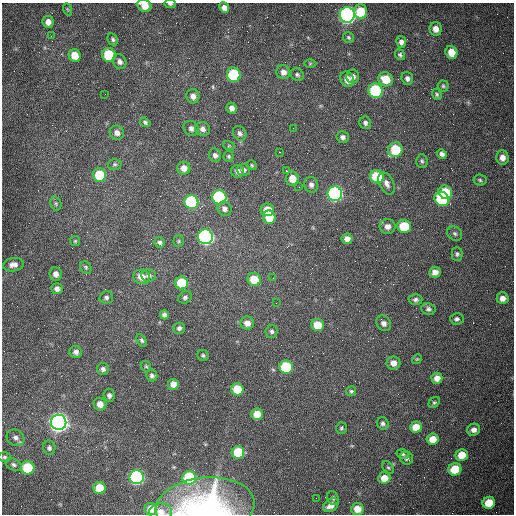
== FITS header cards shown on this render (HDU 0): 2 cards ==
NAXIS1  =                  512 /fastest changing axis
NAXIS2  =                  512 /next to fastest changing axis

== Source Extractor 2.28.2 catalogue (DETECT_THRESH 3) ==
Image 512 x 512 px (HDU 0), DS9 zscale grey, 1 PNG px = 1 image px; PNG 516 x 516 px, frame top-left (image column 1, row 512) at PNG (2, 3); each listed source drawn as its Kron ellipse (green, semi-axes under 4 px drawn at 4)
Background 1540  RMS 24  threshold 71.7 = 3 sigma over >= 5 px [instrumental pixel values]
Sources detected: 147; all 147 listed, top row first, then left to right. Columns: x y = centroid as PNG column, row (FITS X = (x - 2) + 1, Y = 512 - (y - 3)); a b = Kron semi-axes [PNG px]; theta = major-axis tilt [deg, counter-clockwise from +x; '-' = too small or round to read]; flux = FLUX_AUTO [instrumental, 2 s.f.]
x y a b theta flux
170 4 6 3 -2 2.6e+03
144 6 7 6 - 2.3e+04
224 8 5 5 - 8.1e+03
67 9 6 4 -70 1.7e+03
361 11 7 6 - 4.7e+04
347 15 8 7 - 7.3e+05
48 22 6 5 - 9.0e+03
436 29 7 6 - 1.1e+04
51 36 3 2 - 1.2e+03
348 37 5 5 - 2.6e+03
113 39 6 5 - 3.2e+03
401 42 6 5 - 5.9e+03
451 52 7 5 -71 2.3e+04
75 55 6 6 - 2.5e+04
109 55 7 6 - 9.6e+04
400 55 6 4 -51 3.4e+03
120 62 7 6 - 7.1e+03
310 64 6 4 1 1.9e+03
283 72 7 6 - 8.3e+03
234 75 7 6 - 1.3e+05
297 75 7 6 - 3.4e+03
353 76 7 6 - 6.9e+03
407 78 6 5 - 5.4e+03
347 79 8 6 -68 1.2e+04
386 79 7 7 - 3.2e+04
443 86 5 5 - 2.6e+03
375 91 7 7 - 2.0e+05
105 94 2 2 - 8.5e+02
437 94 6 4 -68 2.9e+03
193 96 7 6 - 8.8e+03
232 108 5 5 - 7.3e+03
145 122 6 4 -35 3.2e+03
365 123 6 6 - 4.5e+03
191 128 8 7 - 6.1e+03
293 128 2 2 - 7.2e+02
203 129 7 7 - 6.8e+03
117 133 7 7 - 7.9e+03
240 133 8 6 -53 5.3e+03
343 137 6 6 - 5.5e+03
229 146 6 4 -17 1.8e+03
395 150 7 7 - 6.0e+04
280 152 2 2 - 1.1e+03
442 154 5 4 - 5.1e+03
215 155 7 6 - 5.3e+03
229 156 5 5 - 2.6e+03
502 157 7 6 - 1.0e+04
422 161 7 5 -86 3.3e+03
115 164 7 5 -1 3.2e+03
252 165 5 4 - 2.2e+03
184 168 6 6 - 1.2e+04
243 170 6 6 - 4.5e+03
237 171 6 6 - 6.5e+03
286 171 3 2 - 4.3e+03
99 175 7 6 - 6.3e+04
377 177 7 6 - 8.6e+04
292 179 7 6 - 1.9e+04
480 180 6 5 - 3.0e+03
387 183 12 7 -64 8.3e+03
311 185 8 7 - 5.8e+03
299 187 3 2 - 1.1e+03
445 192 7 6 - 7.2e+04
335 194 7 7 - 4.4e+05
219 197 7 7 - 2.6e+05
442 199 8 6 -46 1.2e+05
191 202 7 7 - 2.1e+05
56 203 7 5 -70 3.0e+03
224 209 7 7 - 7.4e+03
267 210 6 6 - 2.8e+04
269 217 7 6 - 3.5e+04
387 226 8 7 - 9.2e+03
404 226 7 6 - 4.8e+04
455 234 8 6 -44 3.7e+03
205 237 7 7 - 5.4e+05
347 239 5 5 - 8.3e+03
75 241 5 5 - 2.0e+03
179 241 6 5 - 2.7e+03
160 242 6 5 - 4.0e+03
457 254 7 5 -90 3.5e+03
13 265 10 6 9 8.7e+03
86 267 6 5 - 3.0e+03
435 272 6 5 - 9.8e+03
56 274 7 6 - 8.3e+03
149 275 7 6 - 5.5e+03
141 277 8 7 - 1.4e+04
273 278 2 2 - 7.4e+02
254 279 7 6 - 3.3e+04
182 283 6 6 - 6.7e+04
57 289 6 5 - 6.1e+03
106 297 7 6 - 4.2e+03
185 297 7 5 34 4.1e+03
503 298 6 6 - 1.0e+04
415 300 7 5 2 4.4e+03
276 303 3 2 - 1.2e+03
428 309 7 6 - 4.4e+03
164 315 4 4 - 5.5e+03
457 319 6 6 - 4.1e+03
247 323 7 6 - 1.0e+04
384 323 8 7 - 6.9e+03
318 325 6 6 - 3.1e+04
179 328 5 5 - 4.4e+03
272 331 6 6 - 4.0e+03
142 340 7 4 -59 3.2e+03
76 352 6 6 - 6.0e+03
203 355 6 5 - 3.0e+03
417 359 5 4 - 1.8e+03
393 363 7 6 - 1.1e+04
146 366 6 4 -43 2.2e+03
286 367 7 6 - 1.0e+05
103 369 6 6 - 4.7e+03
152 376 6 5 - 4.3e+03
437 378 5 5 - 1.2e+04
173 384 5 5 - 1.3e+04
237 389 6 6 - 4.3e+04
351 391 5 5 - 2.6e+03
109 395 6 5 - 4.7e+03
434 402 6 4 45 2.6e+03
100 404 6 6 - 1.3e+04
257 414 6 5 - 2.4e+04
59 422 8 7 - 1.3e+06
383 423 6 6 - 4.1e+03
416 427 6 5 - 2.4e+04
341 428 6 5 - 2.6e+03
474 430 6 6 - 8.0e+03
15 438 9 7 -32 7.7e+03
433 439 6 5 - 2.0e+04
49 448 7 6 - 4.6e+03
238 452 6 6 - 6.0e+04
403 454 6 4 -19 2.5e+03
462 455 6 5 - 2.7e+04
4 457 6 4 1 2.9e+03
406 458 7 6 - 4.8e+03
14 465 8 5 -27 4.3e+03
388 467 7 4 -52 2.5e+03
28 468 7 6 - 7.7e+04
455 469 6 6 - 5.1e+04
137 477 7 7 - 4.1e+05
189 478 7 6 - 1.5e+05
384 478 6 5 - 1.9e+04
99 488 6 6 - 4.2e+04
316 498 2 2 - 3.6e+03
333 498 7 5 -61 3.4e+03
489 503 6 6 - 3.3e+04
331 505 8 6 35 1.3e+04
205 506 50 29 6 2.9e+05
151 509 6 6 - 2.8e+04
357 509 6 6 - 2.0e+04
160 512 11 8 2 1.4e+04
At the frame edge (FLAGS 8, measured only in part): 4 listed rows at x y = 170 4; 144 6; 205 506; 160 512